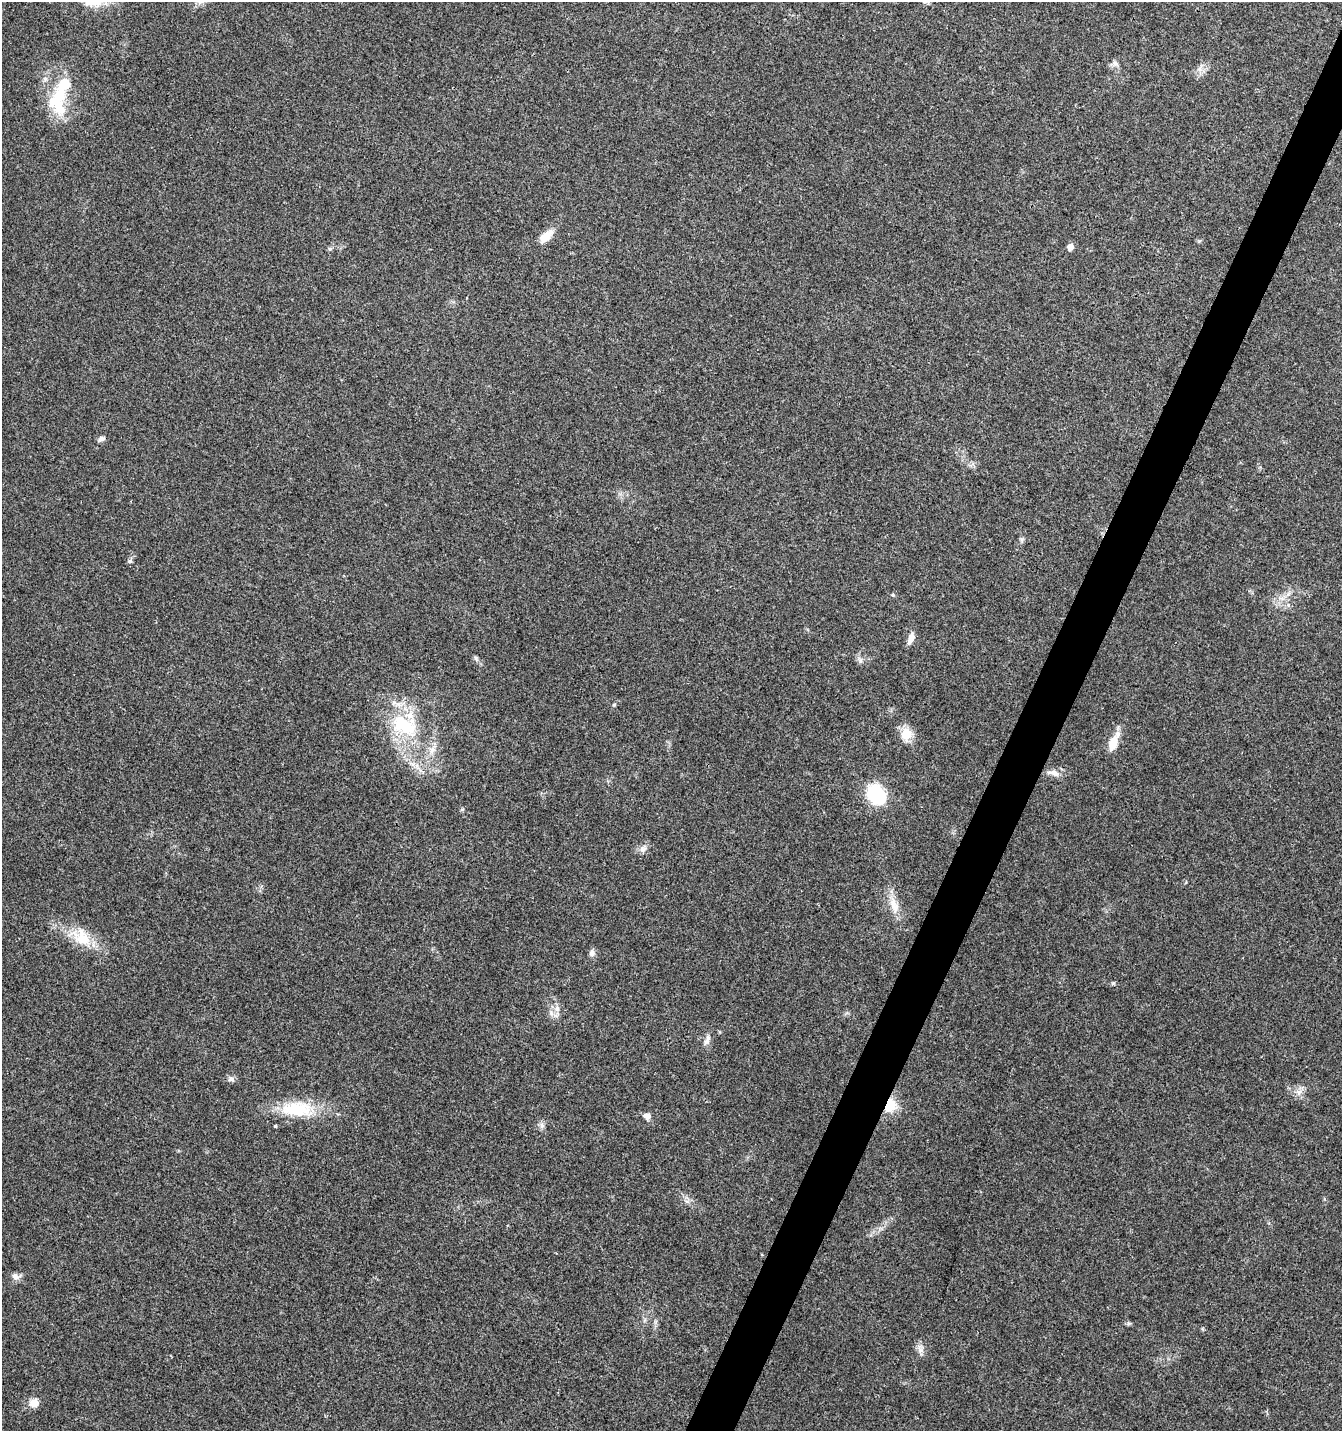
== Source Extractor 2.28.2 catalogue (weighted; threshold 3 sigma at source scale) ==
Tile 10 of 4 x 4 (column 2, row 3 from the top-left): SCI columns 1542-2881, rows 1440-2868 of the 5831 x 5727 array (HDU 1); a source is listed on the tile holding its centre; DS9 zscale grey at full resolution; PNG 1344 x 1433 px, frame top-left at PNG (2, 2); no overlay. Shown black and unused: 3% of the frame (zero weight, under 3 of 4 exposures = <1% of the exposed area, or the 3 px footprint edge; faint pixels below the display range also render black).
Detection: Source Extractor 2.28.2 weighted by HDU 2 'WHT'; one run over the whole footprint, this tile lists its part. Background 0.0438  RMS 0.0034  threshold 0.0155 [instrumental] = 3 sigma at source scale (4.5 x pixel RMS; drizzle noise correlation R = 1.50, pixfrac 1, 0.0396/0.0396 arcsec/px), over >= 5 px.
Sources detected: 40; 2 inside a brighter object's white glare — not listed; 3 inside a brighter listed object's ellipse — not listed separately; the other 35 listed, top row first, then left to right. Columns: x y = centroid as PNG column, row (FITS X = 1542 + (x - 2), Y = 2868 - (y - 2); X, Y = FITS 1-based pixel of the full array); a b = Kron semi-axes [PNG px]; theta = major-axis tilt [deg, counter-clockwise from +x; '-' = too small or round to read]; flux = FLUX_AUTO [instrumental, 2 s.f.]
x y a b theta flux
925 2 7 4 8 0.54
1115 63 9 6 77 1.2
1200 69 7 4 72 1.1
60 93 33 21 78 14
545 237 16 9 41 5.1
1070 247 7 7 - 1.7
330 249 6 5 - 0.56
101 439 8 6 18 1.1
130 561 6 6 - 0.69
893 595 5 4 - 0.39
911 638 15 6 70 2.5
476 658 8 5 -64 0.75
860 661 7 4 72 0.69
614 705 6 3 19 0.38
404 725 41 26 -24 24
906 734 17 14 70 5.1
1114 742 22 8 66 5.5
1054 773 18 7 -13 2.4
877 795 27 20 -55 16
643 849 11 8 7 1.7
894 905 24 10 -71 5.2
81 937 29 20 -49 10
592 953 9 8 - 1.3
1113 983 7 4 19 0.49
557 1009 8 6 -71 1.4
707 1040 15 7 69 1.8
231 1079 10 6 0 1.1
1299 1092 8 6 45 1.5
890 1105 17 13 69 7.8
296 1109 46 20 1 17
647 1116 9 7 -35 1.6
542 1125 8 6 -69 1.1
15 1276 10 8 -31 1.6
920 1350 9 7 0 1.5
34 1403 12 12 - 2.7
Overlapping masked pixels (flux is a lower limit): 1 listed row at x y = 890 1105
Isophote crosses this tile's border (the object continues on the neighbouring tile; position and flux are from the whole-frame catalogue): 1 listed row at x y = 925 2
Unlisted compact peaks at least as high as the median listed source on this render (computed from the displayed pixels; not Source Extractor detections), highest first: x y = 462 809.